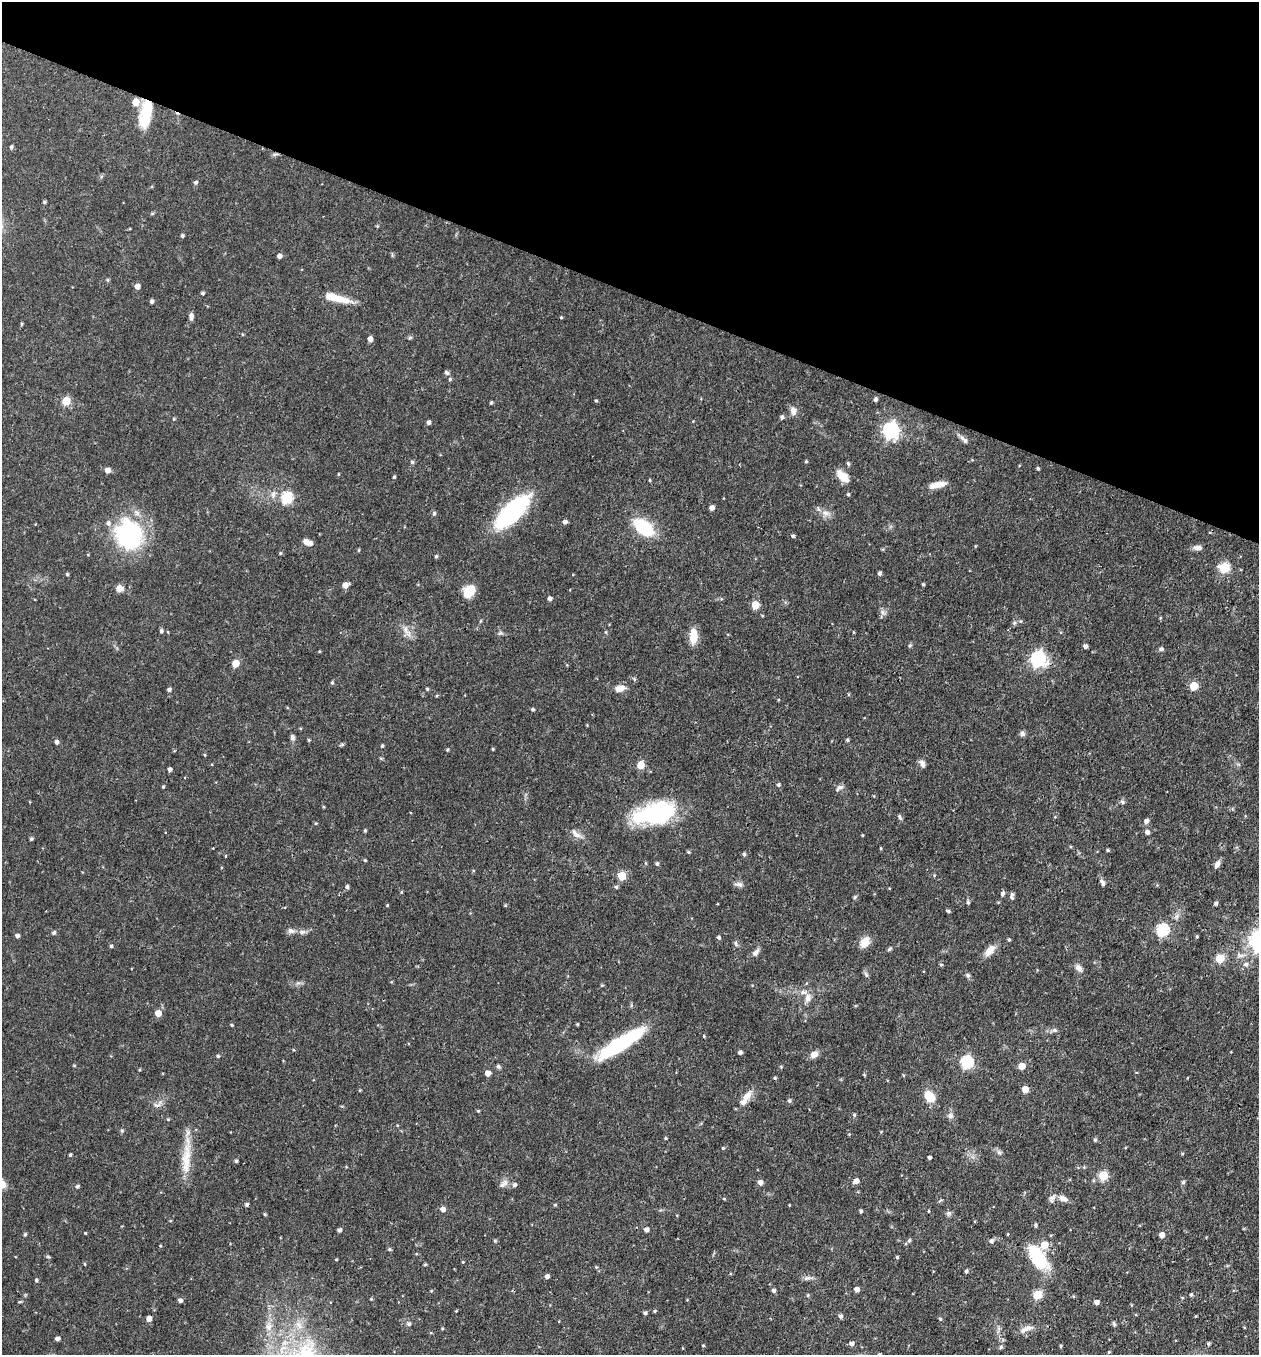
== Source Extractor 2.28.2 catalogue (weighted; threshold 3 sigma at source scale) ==
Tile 2 of 4 x 4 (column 2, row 1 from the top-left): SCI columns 1523-2779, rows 4060-5412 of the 5429 x 5415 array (HDU 1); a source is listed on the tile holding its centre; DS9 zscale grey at full resolution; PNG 1261 x 1357 px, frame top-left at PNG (2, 2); no overlay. Shown black and unused: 22% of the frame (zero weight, under 3 of 4 exposures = <1% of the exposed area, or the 3 px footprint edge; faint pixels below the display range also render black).
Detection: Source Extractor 2.28.2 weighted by HDU 2 'WHT'; one run over the whole footprint, this tile lists its part. Background 0.0468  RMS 0.0035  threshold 0.0157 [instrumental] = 3 sigma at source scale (4.5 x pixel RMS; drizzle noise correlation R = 1.50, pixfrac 1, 0.05/0.05 arcsec/px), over >= 5 px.
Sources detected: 240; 1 cosmic-ray / hot-pixel residue — not listed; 4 inside a brighter listed object's ellipse — not listed separately; the other 235 listed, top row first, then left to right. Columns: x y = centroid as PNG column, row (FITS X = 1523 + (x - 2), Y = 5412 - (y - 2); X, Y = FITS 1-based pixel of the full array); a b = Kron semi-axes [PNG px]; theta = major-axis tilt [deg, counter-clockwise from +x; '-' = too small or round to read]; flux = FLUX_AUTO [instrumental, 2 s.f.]
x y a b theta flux
135 102 6 5 - 5.8
147 111 29 12 82 11
11 147 5 4 - 0.58
275 154 7 4 18 0.63
196 182 5 4 - 0.69
44 202 4 3 - 0.53
377 226 4 4 - 0.3
182 236 4 4 - 0.64
279 256 4 4 - 1.3
108 280 6 3 -71 0.38
137 286 5 4 - 2
202 293 4 4 - 0.55
341 299 28 8 -9 5.3
151 301 4 4 - 0.83
191 316 8 5 88 1.3
561 317 4 3 - 0.32
21 324 5 3 - 0.33
242 334 4 3 - 0.31
370 339 5 4 - 1.7
447 373 8 4 -30 0.7
450 379 4 4 - 0.47
875 399 4 4 - 0.87
596 400 4 3 - 0.42
66 401 5 5 - 12
491 403 4 3 - 0.5
793 411 11 8 -82 1.8
782 417 5 4 - 0.83
174 419 5 4 - 0.36
429 422 4 4 - 0.96
890 430 7 7 - 93
964 439 16 5 -42 1.3
806 461 4 3 - 0.42
412 462 5 5 - 0.56
848 464 5 4 - 0.47
1038 468 4 4 - 0.49
107 470 7 6 - 1.5
338 474 5 3 - 0.28
842 476 16 9 -44 4.3
394 477 4 3 - 0.41
650 480 4 3 - 0.33
937 485 18 6 12 3.8
273 494 9 6 64 1.3
848 494 4 4 - 0.46
287 497 6 5 - 33
712 508 5 4 - 1.6
512 512 31 12 44 61
434 513 5 5 - 0.51
826 513 11 6 -11 1.7
564 522 5 5 - 0.89
643 527 18 11 -38 21
129 535 29 26 -67 43
793 536 4 3 - 1.9
307 542 11 6 -21 2.2
1198 547 11 6 -1 1.5
359 550 5 3 - 0.35
436 556 5 4 - 0.46
1224 568 6 5 - 21
880 573 5 5 - 0.6
67 574 4 3 - 0.49
923 584 3 3 - 0.41
345 585 5 5 - 2.8
119 588 9 8 - 2
469 591 14 10 55 6.4
550 599 4 4 - 1
755 605 5 5 - 9.1
882 612 8 6 -37 1
161 631 5 4 - 0.74
406 631 21 6 -56 2.4
168 632 4 3 - 0.25
693 636 16 8 89 5.6
910 645 5 4 - 0.46
1085 646 4 4 - 0.98
1161 649 6 5 - 0.66
1038 659 7 7 - 79
235 663 5 5 - 7.1
332 683 4 4 - 0.48
1194 686 5 5 - 11
620 688 14 8 13 2.4
427 689 4 3 - 0.49
169 690 4 4 - 0.76
848 694 5 3 - 0.3
533 709 5 4 - 0.43
1022 734 7 6 - 0.91
292 737 7 6 - 0.88
847 740 5 4 - 0.49
57 742 5 4 - 0.92
342 744 6 4 1 0.47
382 746 4 4 - 0.46
493 749 3 3 - 0.4
447 750 4 4 - 0.38
205 755 4 3 - 0.3
922 764 9 6 -63 1.5
641 765 5 5 - 7.7
170 769 4 4 - 0.93
778 785 5 5 - 0.55
163 787 4 3 - 0.39
840 787 10 6 10 1.1
1122 802 6 5 - 0.67
654 814 43 20 12 36
900 817 8 4 -61 0.65
1146 821 6 5 - 1.1
316 823 5 3 - 0.32
365 830 4 3 - 0.41
1147 832 5 5 - 1.3
577 835 11 7 -25 2
31 839 5 4 - 0.52
213 848 3 2 - 0.25
881 848 4 3 - 0.33
1108 850 4 3 - 0.49
688 852 4 4 - 0.41
744 854 4 4 - 0.63
365 860 4 3 - 0.39
657 864 5 4 - 0.65
1217 864 10 6 61 1.4
622 876 5 5 - 11
1103 882 9 5 -62 0.99
739 884 12 5 -8 1.1
347 887 4 4 - 0.74
616 887 4 4 - 0.58
401 892 5 3 - 0.3
1002 893 7 5 70 0.84
1012 894 7 6 - 0.81
854 897 5 4 - 0.54
968 902 5 4 - 0.64
1216 903 5 4 - 0.62
387 905 3 3 - 0.3
948 911 4 4 - 0.59
1162 930 6 6 - 40
291 931 10 6 -18 1.3
302 932 8 6 12 1
54 933 5 5 - 0.7
17 936 4 4 - 1
1197 936 4 3 - 0.34
718 937 5 4 - 0.59
1009 940 4 3 - 0.51
865 942 11 9 54 4
736 944 8 4 -69 0.64
111 946 4 4 - 0.54
889 949 8 4 36 0.52
990 950 15 8 52 3.6
755 953 12 6 50 1.3
1220 958 5 5 - 12
1246 964 8 7 - 1.2
941 965 5 3 - 0.35
1079 968 12 7 -49 1.6
866 975 6 4 -72 0.57
968 975 7 5 -68 0.69
602 985 4 4 - 0.38
808 998 12 8 85 2.2
158 1013 5 5 - 4.2
577 1024 4 3 - 0.35
232 1025 4 3 - 0.33
1054 1030 7 5 -2 0.86
704 1036 4 3 - 0.29
621 1043 53 12 33 29
740 1052 4 4 - 1
814 1054 10 7 29 2
218 1056 4 3 - 0.52
967 1062 6 6 - 41
498 1066 6 5 - 0.67
1022 1066 5 5 - 5.6
488 1073 4 4 - 2.7
864 1075 4 3 - 0.35
775 1078 4 4 - 0.42
1025 1089 5 5 - 3.3
747 1096 15 8 51 3.3
930 1097 9 7 -56 8.4
789 1101 5 5 - 0.72
478 1111 4 3 - 0.37
854 1115 4 4 - 0.43
950 1116 8 7 - 1.1
168 1119 4 4 - 0.34
666 1138 4 3 - 0.34
1095 1140 4 4 - 0.49
723 1148 4 4 - 0.36
999 1153 7 4 -1 0.63
70 1155 4 3 - 0.39
929 1157 3 3 - 0.79
186 1159 45 11 87 8.2
236 1161 4 3 - 0.59
1103 1176 5 5 - 16
856 1181 5 5 - 1.9
760 1182 5 5 - 1.8
1183 1182 5 4 - 0.64
503 1184 13 7 44 1.7
515 1185 6 5 - 0.84
77 1186 5 4 - 0.66
1052 1197 11 6 36 1.2
1063 1198 12 7 -27 2
724 1199 5 3 - 0.31
555 1205 4 4 - 0.39
443 1209 5 5 - 1.7
861 1211 4 3 - 0.57
929 1211 3 2 - 0.31
949 1213 6 6 - 0.75
1036 1225 5 4 - 0.47
646 1229 4 4 - 1.3
339 1230 4 4 - 0.83
85 1233 3 3 - 0.29
25 1234 5 4 - 0.53
1162 1235 4 4 - 2.3
909 1240 4 4 - 0.62
495 1241 4 4 - 0.41
991 1241 7 6 - 0.77
1044 1245 6 6 - 6.7
389 1249 5 4 - 0.53
897 1257 4 4 - 0.4
1038 1257 21 10 -58 27
463 1262 5 3 - 0.29
425 1264 4 3 - 0.45
966 1271 4 3 - 0.67
547 1276 4 4 - 1.2
807 1278 8 5 23 0.92
36 1280 4 4 - 0.54
857 1289 4 4 - 1.9
774 1290 5 4 - 0.83
1191 1294 5 3 - 0.48
1037 1295 5 5 - 14
180 1300 4 4 - 1.3
1097 1302 4 4 - 1.4
655 1311 4 4 - 0.36
645 1313 4 4 - 0.66
841 1316 5 4 - 0.88
149 1318 5 4 - 2.3
940 1319 4 4 - 0.41
409 1324 5 5 - 0.83
1114 1324 7 4 -64 0.61
1027 1328 14 7 17 2.1
57 1339 4 4 - 1.1
851 1344 5 5 - 1.2
1208 1344 4 4 - 0.59
703 1345 4 3 - 0.33
1061 1346 3 3 - 0.43
1001 1347 5 5 - 0.51
1109 1352 4 4 - 0.32
Overlapping masked pixels (flux is a lower limit): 2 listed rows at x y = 147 111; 512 512